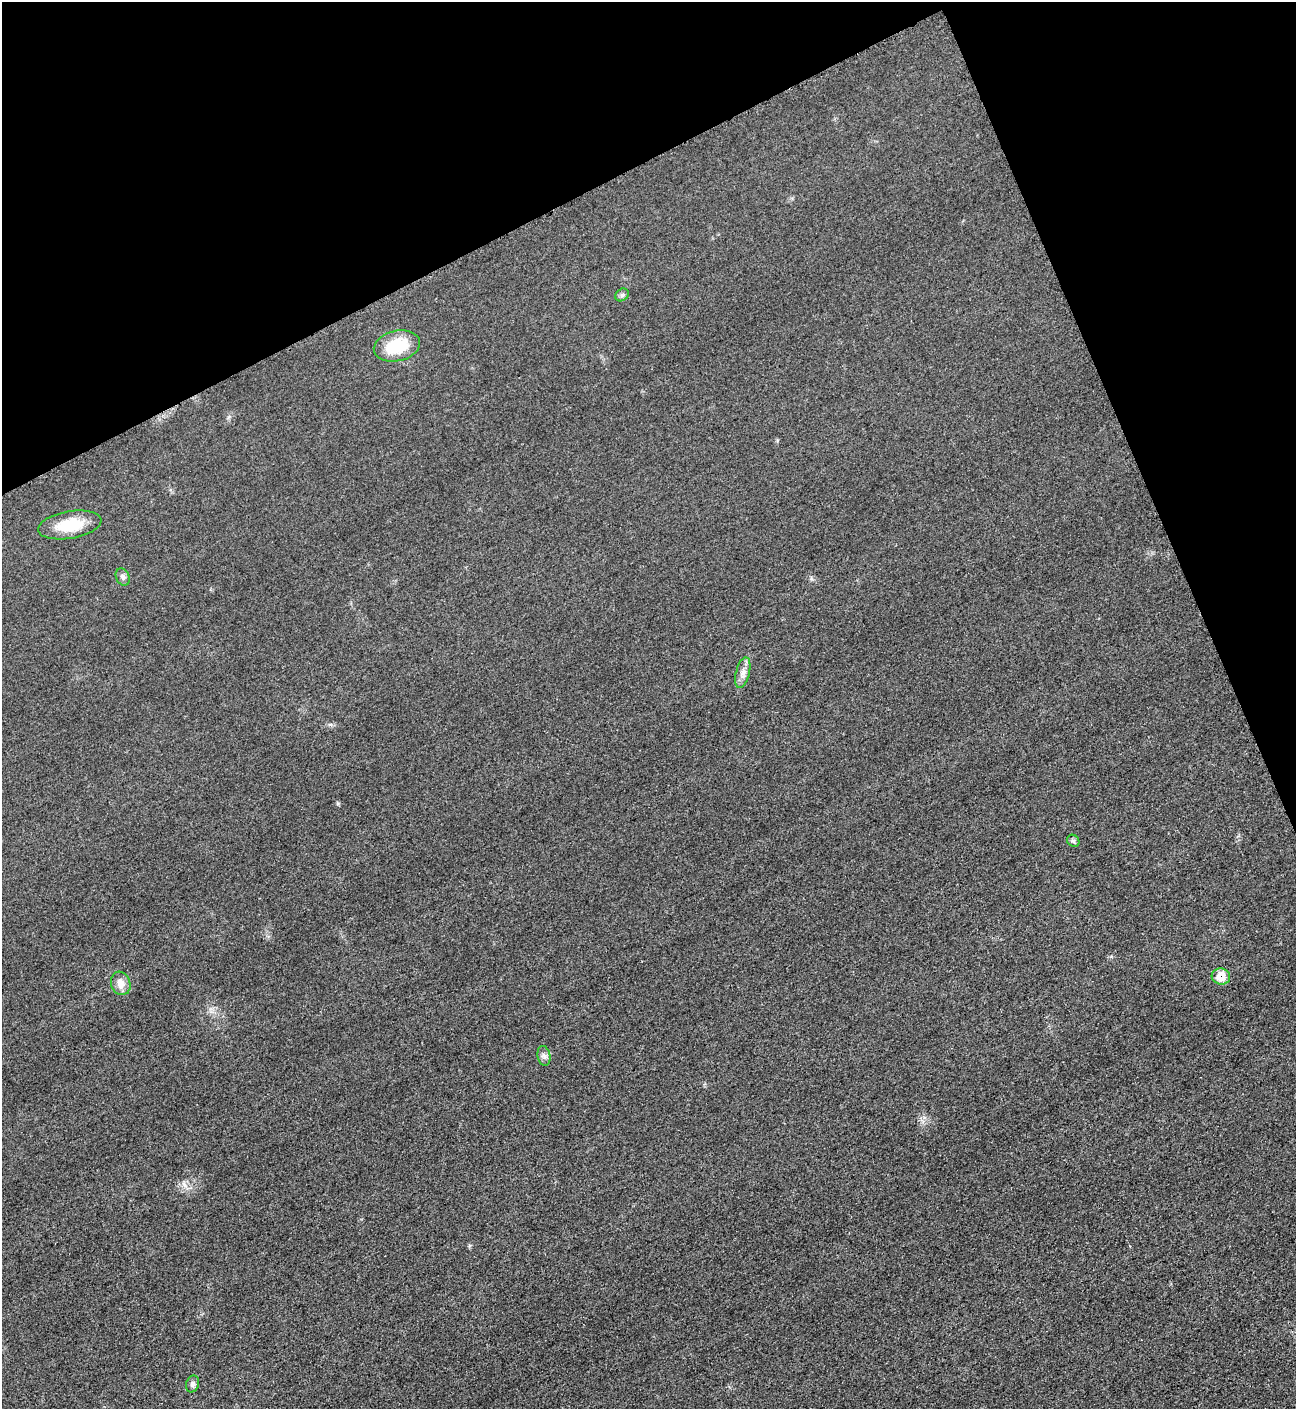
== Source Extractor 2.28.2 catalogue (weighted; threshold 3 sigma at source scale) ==
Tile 3 of 4 x 4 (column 3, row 1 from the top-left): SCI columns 2888-4181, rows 4235-5641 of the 5642 x 5652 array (HDU 1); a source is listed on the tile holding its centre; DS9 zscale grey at full resolution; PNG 1298 x 1411 px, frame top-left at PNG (2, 2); each listed source drawn as its Kron ellipse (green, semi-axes under 4 px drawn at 4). Shown black and unused: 21% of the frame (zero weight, under 3 of 5 exposures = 1% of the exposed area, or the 3 px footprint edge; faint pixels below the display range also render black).
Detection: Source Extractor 2.28.2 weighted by HDU 2 'WHT'; one run over the whole footprint, this tile lists its part. Background 0.0193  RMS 0.0051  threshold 0.0227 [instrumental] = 3 sigma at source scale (4.5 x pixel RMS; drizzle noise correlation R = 1.50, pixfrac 1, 0.05/0.05 arcsec/px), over >= 5 px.
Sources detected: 10; all 10 listed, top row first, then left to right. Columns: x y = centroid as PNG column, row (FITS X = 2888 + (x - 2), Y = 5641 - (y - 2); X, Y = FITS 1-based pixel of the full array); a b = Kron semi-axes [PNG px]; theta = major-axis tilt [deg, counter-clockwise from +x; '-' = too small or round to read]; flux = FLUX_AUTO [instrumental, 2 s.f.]
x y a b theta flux
622 295 7 6 - 1.1
397 346 23 15 13 21
70 525 32 13 10 17
123 577 9 6 -62 1.8
743 673 16 7 76 3.4
1073 841 6 5 - 1
1221 976 9 8 - 8.5
121 983 12 9 -71 4.8
544 1056 10 6 -80 1.9
192 1384 9 6 68 1.6
Overlapping masked pixels (flux is a lower limit): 1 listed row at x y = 1221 976
Unlisted compact peaks at least as high as the median listed source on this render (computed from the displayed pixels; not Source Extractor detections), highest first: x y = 338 803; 184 1184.